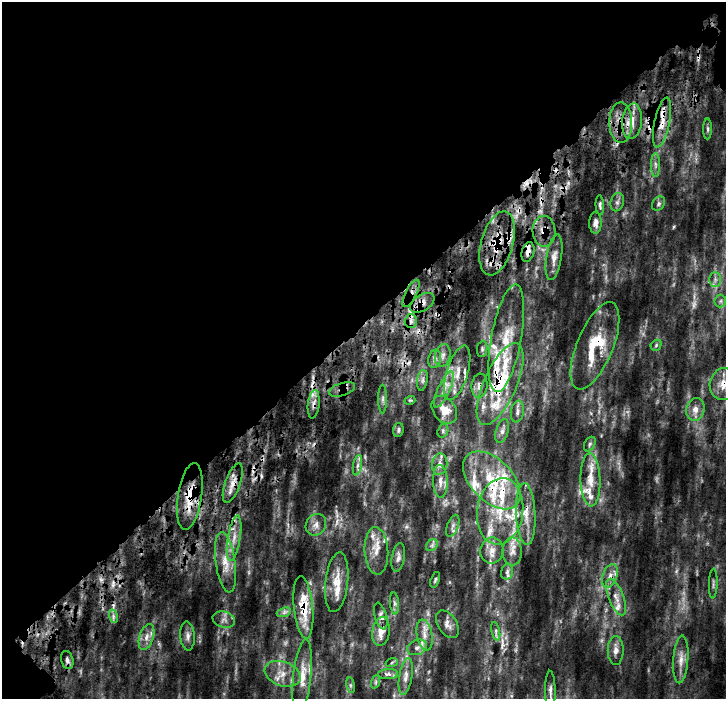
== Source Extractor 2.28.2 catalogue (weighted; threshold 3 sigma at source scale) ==
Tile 1 of 2 x 2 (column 1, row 1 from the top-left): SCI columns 143-866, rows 849-1545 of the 1696 x 1693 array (HDU 1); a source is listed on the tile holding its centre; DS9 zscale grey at full resolution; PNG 728 x 701 px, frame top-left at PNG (2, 2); each listed source drawn as its Kron ellipse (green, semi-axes under 4 px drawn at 4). Shown black and unused: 48% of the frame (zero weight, under 4 of 9 exposures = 19% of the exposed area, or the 3 px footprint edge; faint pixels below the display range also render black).
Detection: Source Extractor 2.28.2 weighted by HDU 2 'WHT'; one run over the whole footprint, this tile lists its part. Background 0.193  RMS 0.039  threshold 0.158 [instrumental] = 3 sigma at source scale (4.09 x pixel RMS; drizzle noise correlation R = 1.36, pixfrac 0.8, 0.0396/0.0396 arcsec/px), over >= 5 px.
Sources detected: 123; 3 too faint to see at this stretch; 6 cosmic-ray / hot-pixel residue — neither listed nor drawn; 25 inside a brighter listed object's ellipse — not listed separately; the other 89 listed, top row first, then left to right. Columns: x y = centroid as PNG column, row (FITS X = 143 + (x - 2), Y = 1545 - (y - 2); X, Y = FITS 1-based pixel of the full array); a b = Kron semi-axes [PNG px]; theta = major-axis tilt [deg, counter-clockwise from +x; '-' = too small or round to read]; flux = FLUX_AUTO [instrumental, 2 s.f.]
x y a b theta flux
632 121 18 10 84 42
662 122 25 7 78 46
621 123 20 11 -89 59
708 129 10 4 -90 6.6
655 165 12 4 -90 11
617 202 9 6 75 10
659 204 8 6 56 8.1
600 205 10 4 -87 7.5
595 223 10 6 89 16
544 231 15 11 -89 34
497 243 33 16 74 110
528 252 10 6 74 18
554 257 23 7 81 28
715 279 7 6 - 9.8
411 293 15 5 64 19
720 301 6 6 - 6.9
422 303 13 8 32 26
411 321 6 6 - 12
506 338 55 15 79 120
656 345 6 5 - 5.3
595 346 47 18 68 140
482 349 8 5 82 6.9
443 355 11 7 78 15
435 359 9 6 78 11
457 373 28 10 73 52
422 380 10 5 80 8.8
500 384 44 16 66 190
724 384 16 14 77 53
480 386 12 8 84 17
342 389 13 6 17 18
444 389 19 6 65 27
383 399 14 4 90 10
410 400 5 3 - 3.2
314 404 14 5 83 19
695 409 11 9 76 23
444 410 15 11 -54 39
517 412 11 6 81 13
398 430 7 5 83 6.3
443 431 7 5 71 7.2
502 431 12 6 74 16
590 444 8 5 61 7
440 464 11 7 82 18
357 465 10 4 79 11
492 480 35 21 -45 180
590 480 26 10 -88 59
440 481 16 7 -88 25
233 483 20 7 70 31
190 497 33 12 81 87
500 511 33 23 82 170
526 514 31 9 -87 51
316 525 11 10 - 21
453 526 11 5 69 12
234 538 23 6 80 35
432 545 7 5 46 7.8
376 551 24 12 -87 45
492 551 13 11 80 31
512 551 14 9 -88 24
398 558 14 6 81 15
225 562 30 10 -82 52
507 572 8 6 76 9.6
610 576 12 7 72 21
435 580 8 3 72 5.4
337 582 30 11 83 51
713 583 15 3 88 5.5
616 597 19 7 -69 30
394 603 11 4 -85 9.5
303 607 31 9 -84 76
284 612 7 4 19 7.6
113 616 7 4 -73 7.9
381 616 14 6 -74 13
224 620 11 8 -16 15
447 624 15 9 -58 19
496 631 9 4 -78 7.6
381 632 14 8 81 30
424 635 16 8 -79 28
187 636 14 7 -86 17
146 637 13 7 71 23
417 647 10 7 20 16
616 650 14 8 90 20
681 659 24 7 86 29
67 660 9 6 -77 13
392 662 6 4 20 4.3
283 674 18 12 -19 43
388 674 10 5 4 11
406 676 19 6 80 21
302 677 38 9 84 51
375 682 7 4 71 6
351 685 8 4 -82 5.3
550 690 19 5 -89 17
Overlapping masked pixels (flux is a lower limit): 18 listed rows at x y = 662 122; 621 123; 544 231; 497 243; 528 252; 411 293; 422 303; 595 346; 500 384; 724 384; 480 386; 342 389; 314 404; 492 480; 233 483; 190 497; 526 514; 303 607
Isophote crosses this tile's border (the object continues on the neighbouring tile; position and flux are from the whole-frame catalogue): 2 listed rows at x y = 724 384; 550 690
Unlisted compact peaks at least as high as the median listed source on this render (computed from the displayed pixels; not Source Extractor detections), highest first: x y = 674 227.